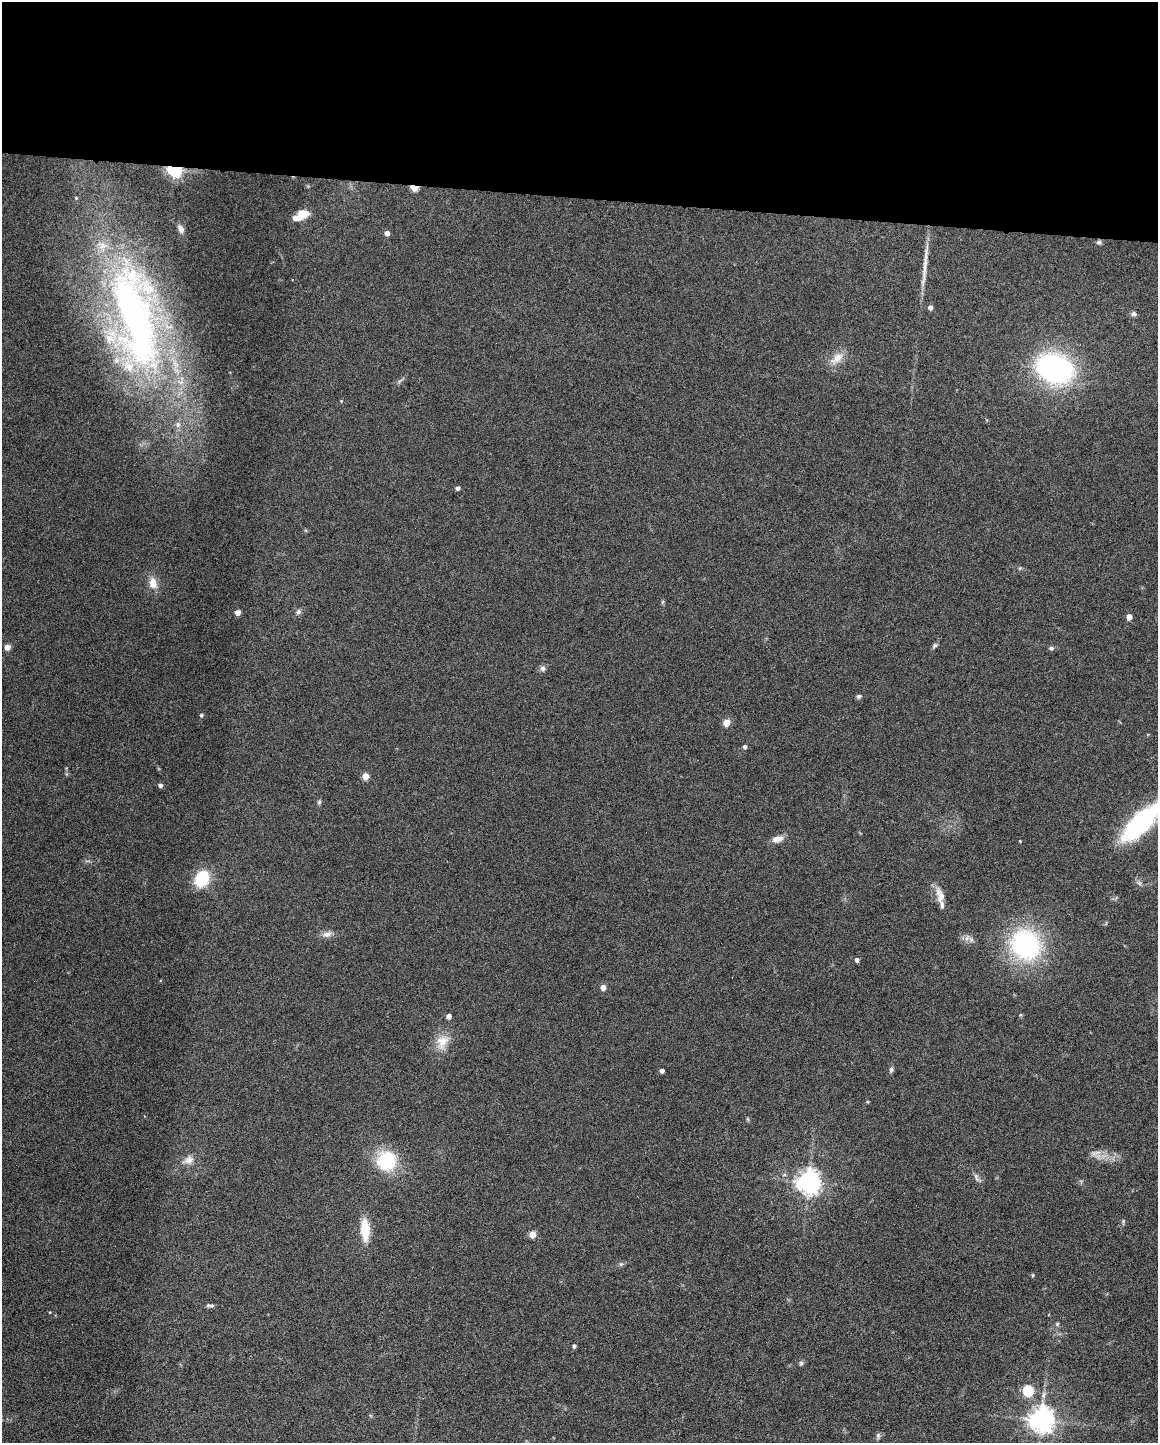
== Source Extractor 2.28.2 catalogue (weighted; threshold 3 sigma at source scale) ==
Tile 3 of 4 x 3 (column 3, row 1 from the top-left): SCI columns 2317-3472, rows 3102-4542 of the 4630 x 4648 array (HDU 1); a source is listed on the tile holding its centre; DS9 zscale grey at full resolution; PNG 1160 x 1445 px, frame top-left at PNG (2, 2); no overlay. Shown black and unused: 14% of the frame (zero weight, under 4 of 8 exposures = <1% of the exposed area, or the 3 px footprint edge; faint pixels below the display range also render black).
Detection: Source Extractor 2.28.2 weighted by HDU 2 'WHT'; one run over the whole footprint, this tile lists its part. Background 0.0773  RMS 0.005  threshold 0.0206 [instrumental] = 3 sigma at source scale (4.09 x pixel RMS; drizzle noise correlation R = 1.36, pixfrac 0.8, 0.05/0.05 arcsec/px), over >= 5 px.
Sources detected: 69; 1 long thin detection or spike segment (spike, bleed or trail) — not listed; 4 inside a brighter listed object's ellipse — not listed separately; the other 64 listed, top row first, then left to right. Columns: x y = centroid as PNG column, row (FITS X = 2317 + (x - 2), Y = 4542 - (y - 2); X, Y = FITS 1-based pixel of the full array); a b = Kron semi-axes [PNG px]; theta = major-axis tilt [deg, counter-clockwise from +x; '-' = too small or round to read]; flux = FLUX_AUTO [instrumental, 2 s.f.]
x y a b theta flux
174 170 6 5 - 140
414 188 5 4 - 12
76 198 4 4 - 0.48
304 214 13 7 -11 5.4
181 229 10 6 -63 2.5
387 233 4 4 - 2.8
1099 242 6 6 - 1
930 307 5 4 - 2.1
1134 314 7 5 -4 1.6
135 319 164 53 -79 240
837 358 21 11 41 5.8
1055 368 31 23 -21 100
341 401 5 4 - 0.48
458 488 5 4 - 1.4
153 583 15 10 -76 5.2
662 602 6 4 88 0.63
298 612 7 6 - 1.3
237 613 4 4 - 4
1129 617 4 4 - 4.8
934 646 9 5 48 0.97
7 647 4 4 - 5
1051 648 7 6 - 1
543 669 7 6 - 1.5
859 696 6 5 - 1
201 715 5 4 - 0.84
726 723 5 4 - 9.1
745 747 4 4 - 1.5
365 776 5 4 - 8.7
160 785 4 4 - 1.8
319 802 7 5 89 0.83
1141 823 52 17 45 64
777 839 13 7 14 3.7
1020 841 4 3 - 0.4
202 879 13 10 61 25
1139 883 6 6 - 1.3
940 895 22 10 -73 4.9
327 934 13 7 22 2.6
967 938 12 6 71 1.9
1026 944 39 35 -48 60
857 960 4 4 - 1.8
603 987 4 4 - 4.8
449 1016 4 4 - 3.1
442 1042 22 16 66 7.8
891 1070 7 5 82 1
662 1071 4 4 - 1.8
748 1119 6 4 -71 0.53
1094 1153 8 6 -90 1.6
188 1160 16 10 25 4
386 1161 26 25 - 23
976 1179 10 5 -48 1.4
808 1182 8 7 - 390
1123 1221 8 4 82 0.65
365 1230 21 8 -86 14
533 1234 5 4 - 9.5
621 1264 7 5 42 0.94
1033 1275 5 3 - 0.47
210 1305 11 4 -1 1.2
1057 1324 5 5 - 0.76
574 1346 4 4 - 1.3
801 1363 6 6 - 0.88
1028 1391 6 5 - 34
1043 1395 11 6 70 2.1
1041 1420 8 7 - 490
878 1436 9 5 88 1
Overlapping masked pixels (flux is a lower limit): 2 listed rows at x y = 174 170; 414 188
Isophote crosses this tile's border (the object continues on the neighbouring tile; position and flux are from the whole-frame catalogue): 1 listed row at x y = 1141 823